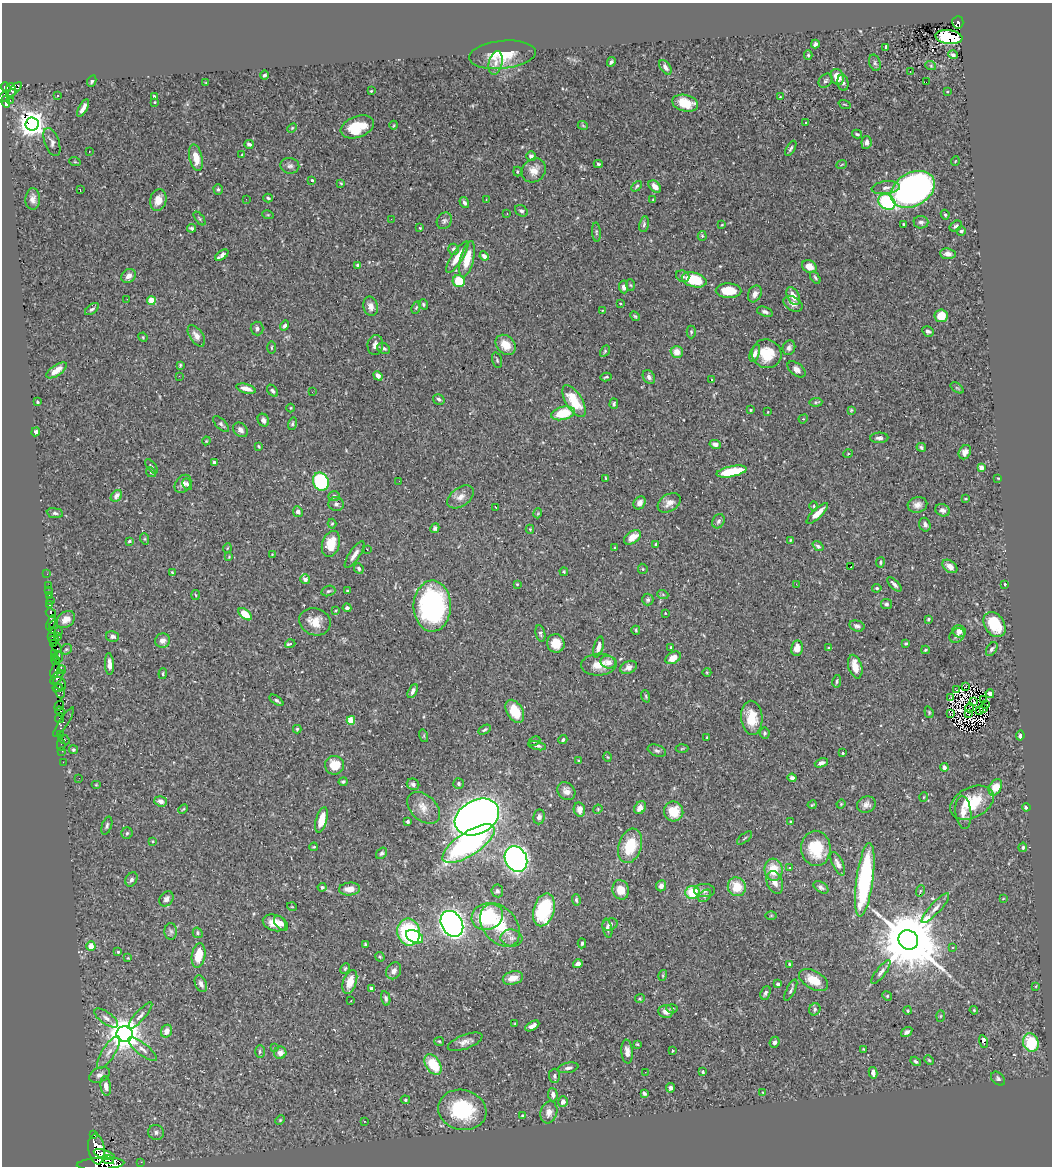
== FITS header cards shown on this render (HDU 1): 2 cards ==
NAXIS1  =                 1050
NAXIS2  =                 1164

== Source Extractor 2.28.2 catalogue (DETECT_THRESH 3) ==
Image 1050 x 1164 px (HDU 1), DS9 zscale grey, 1 PNG px = 1 image px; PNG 1054 x 1168 px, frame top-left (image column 1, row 1164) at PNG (2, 3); each listed source drawn as its Kron ellipse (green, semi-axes under 4 px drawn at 4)
Background 0.433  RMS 0.011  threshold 0.0321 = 3 sigma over >= 5 px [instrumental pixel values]
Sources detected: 507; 8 with non-positive FLUX_AUTO (blend fragments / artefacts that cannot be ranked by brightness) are neither listed nor drawn; the other 499 listed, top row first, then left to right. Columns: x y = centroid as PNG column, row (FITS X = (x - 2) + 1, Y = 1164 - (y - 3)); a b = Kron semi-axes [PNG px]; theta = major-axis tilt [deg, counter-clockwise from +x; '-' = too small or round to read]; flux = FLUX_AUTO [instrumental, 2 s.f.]
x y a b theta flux
958 22 6 5 - 50
949 37 13 7 -6 32
815 44 4 4 - 2.1
886 47 4 2 - 0.89
502 55 33 14 6 20
808 55 4 4 - 1.1
953 55 5 3 - 1.6
611 62 5 3 - 1.2
496 63 12 6 77 4.9
875 63 8 5 -73 1.7
931 66 5 3 - 0.73
665 67 8 5 -55 2.9
910 71 2 2 - 0.47
264 75 4 3 - 1.7
837 77 8 6 -71 12
92 81 6 4 65 1.5
825 81 8 6 47 1.6
926 82 2 2 - 1.9
206 83 4 3 - 0.63
843 83 8 5 -79 1.7
6 87 5 4 - 500
15 89 9 4 47 340
11 90 7 5 -90 310
371 91 3 2 - 0.58
947 92 3 2 - 0.53
6 96 11 4 29 220
58 96 3 3 - 0.83
154 96 3 3 - 0.78
780 97 3 2 - 0.41
10 100 2 2 - 4.7
6 102 6 3 -80 140
155 102 4 2 - 0.55
685 103 13 8 -14 17
845 104 6 2 -21 0.59
83 108 9 4 60 4.2
806 122 2 2 - 0.58
32 124 7 6 - 740
394 125 4 3 - 0.57
583 126 5 3 - 0.62
357 127 17 10 20 24
292 128 6 3 45 0.76
857 134 5 3 - 1.1
52 142 14 7 -70 3.2
866 142 6 5 - 3.5
249 144 5 4 - 1.8
791 148 8 3 59 1.6
89 151 3 2 - 0.69
242 155 4 3 - 0.74
531 156 5 4 - 2.1
196 158 13 6 -77 12
955 161 5 3 - 0.54
75 162 6 3 -18 0.67
598 164 4 3 - 1
842 164 5 3 - 0.66
290 166 9 8 - 2.7
534 170 13 11 44 7
517 171 5 3 - 0.7
312 180 3 3 - 0.73
341 183 4 3 - 0.64
637 186 6 3 48 0.93
655 186 7 5 -45 5.4
886 188 14 6 7 3.7
218 189 5 4 - 1.2
913 189 23 16 29 390
80 190 3 2 - 0.98
268 198 4 3 - 1.1
33 199 11 7 88 3.8
246 199 3 2 - 0.97
158 200 11 8 76 7.5
486 200 3 2 - 0.64
653 200 4 2 - 0.54
887 202 9 7 -36 56
464 203 6 4 -57 2
521 211 7 5 -35 1.7
507 213 2 2 - 0.43
268 215 6 3 -18 0.7
945 215 5 3 - 1
200 218 8 4 -52 1.1
391 219 2 2 - 2.1
444 221 8 7 - 2
921 222 7 6 - 2.5
644 224 8 5 79 1.6
903 224 3 2 - 0.62
722 225 3 3 - 0.59
956 226 7 4 35 1.7
192 228 4 3 - 1.2
420 228 3 3 - 0.6
961 231 5 4 - 1.6
596 232 10 4 -86 1.3
702 236 5 4 - 1.2
454 249 5 5 - 1.9
948 254 8 5 -6 3.5
222 255 7 4 35 4.3
484 256 5 4 - 3.4
457 257 18 5 57 9.7
467 259 18 6 75 15
358 265 4 4 - 2
809 267 7 6 - 7
128 276 8 6 41 4
683 276 7 5 -21 1.7
815 278 7 4 -54 1.1
694 280 12 7 -15 29
459 281 6 6 - 20
630 285 5 3 - 0.75
624 287 6 4 -85 2.9
729 291 13 7 -2 16
755 294 9 6 63 4.1
793 296 9 6 -61 7.6
127 299 2 2 - 0.61
151 301 4 4 - 17
620 303 3 2 - 0.54
423 304 5 4 - 1.4
793 304 10 6 -30 4.1
371 306 10 7 -76 5.1
416 307 7 4 68 0.98
92 309 8 4 36 1.6
602 311 4 4 - 0.71
765 312 8 4 -18 2
635 316 5 4 - 0.96
941 316 6 6 - 12
285 326 5 4 - 1.8
257 328 7 6 - 2.8
928 331 6 5 - 2
691 332 6 4 -89 1.2
196 336 12 6 -56 4.6
143 337 5 4 - 0.79
375 345 10 8 80 4.5
506 345 11 8 -46 9.5
271 348 6 3 90 0.78
384 348 7 5 -30 1.7
789 348 7 6 - 2.1
605 351 6 4 60 1
677 352 6 6 - 6.4
755 353 9 4 70 3.4
767 354 15 14 - 20
497 360 8 4 -75 1.3
180 365 4 3 - 0.86
796 369 10 6 -39 3.9
56 370 12 5 35 7.9
179 376 2 2 - 1.7
378 376 5 4 - 3.2
606 377 5 3 - 0.98
649 377 7 5 -60 2.7
712 380 3 2 - 1.3
957 388 7 4 -36 1.1
246 389 10 4 -16 5.8
272 391 7 4 -49 1.8
312 392 2 2 - 1.6
439 399 6 5 - 1.9
574 401 18 8 -59 22
37 402 4 3 - 0.87
816 402 6 3 3 1
614 404 5 4 - 1.3
291 408 4 3 - 0.64
750 410 3 2 - 0.78
851 410 3 3 - 0.75
768 412 3 2 - 0.49
563 413 12 6 14 23
803 419 5 4 - 0.67
263 420 7 5 -61 2.3
221 424 10 5 -44 1.6
292 424 6 4 73 1.1
240 430 8 6 -44 2.8
36 432 4 4 - 1.8
879 438 9 5 3 2.4
206 441 4 3 - 0.66
715 444 5 4 - 2.8
259 446 4 3 - 0.76
921 447 5 4 - 1.3
965 452 7 5 62 3.7
848 454 5 3 - 0.53
214 463 4 3 - 2.8
151 466 8 3 -52 0.88
981 468 4 3 - 11
151 472 5 4 - 0.89
731 472 15 5 11 30
606 478 4 2 - 0.69
998 478 3 2 - 0.57
399 481 2 2 - 1.8
321 482 9 7 -65 86
183 484 10 7 54 3.4
187 484 6 4 -60 1.9
116 496 6 5 - 4.2
334 496 6 5 - 1.9
460 497 15 9 36 5.7
965 499 3 2 - 0.54
640 503 7 5 55 3.3
669 503 12 8 32 5.6
336 504 7 7 - 2.1
917 505 10 7 14 4.2
814 506 4 4 - 0.75
496 507 2 2 - 0.53
943 510 7 6 - 2.8
298 512 5 4 - 2.7
55 513 8 5 -8 1.6
538 513 5 3 - 0.62
817 513 14 4 43 9
718 521 7 6 - 1.8
332 524 5 4 - 0.89
925 525 7 5 -73 2.8
435 528 5 4 - 1.5
530 529 4 4 - 0.73
632 537 9 6 34 9.7
145 539 6 3 -71 0.82
790 540 3 3 - 0.63
129 541 3 3 - 1.1
331 544 13 8 72 15
656 544 3 3 - 0.94
818 546 6 4 -38 1.8
227 548 5 3 - 0.61
615 548 3 3 - 2.4
367 550 3 2 - 0.65
272 554 3 3 - 0.46
354 555 16 5 56 4.7
229 557 4 2 - 0.59
880 562 5 4 - 1
950 566 8 5 -37 4.6
851 567 3 2 - 0.43
359 569 5 4 - 1.5
643 569 5 5 - 0.83
172 572 4 3 - 0.64
564 572 4 3 - 0.87
47 574 2 2 - 5.5
305 579 5 4 - 3.6
517 584 3 3 - 0.62
796 584 2 2 - 3.4
894 584 9 3 -44 2.1
1005 584 3 2 - 0.67
48 585 3 2 - 18
877 588 4 4 - 1
48 591 2 2 - 3.1
328 591 7 5 17 1.4
347 591 3 2 - 0.87
196 595 5 3 - 0.61
663 595 5 3 - 0.83
49 596 3 2 - 24
51 600 2 2 - 6.8
648 600 6 5 - 1.4
886 604 5 5 - 1.5
50 605 4 3 - 64
432 606 25 19 89 120
347 608 4 4 - 1.8
336 610 4 2 - 0.58
51 613 5 4 - 580
665 613 3 2 - 0.46
245 614 8 4 -40 12
66 619 10 7 36 6
928 619 3 3 - 0.98
315 622 16 13 -19 11
51 623 8 4 74 42
995 624 13 9 -57 25
54 625 4 3 - 23
857 626 8 5 -15 2.2
636 630 4 3 - 0.81
52 631 3 2 - 23
58 631 2 2 - 12
959 631 7 6 - 4.3
540 633 8 4 -77 1.8
957 635 8 6 38 2.7
113 636 6 5 - 2.2
52 637 3 2 - 22
57 637 3 3 - 160
54 640 5 3 - 94
163 641 8 7 - 3.6
53 643 3 3 - 270
556 643 9 9 - 12
906 643 3 3 - 1.1
290 644 5 3 - 2.8
598 647 10 5 75 4.5
671 647 4 3 - 0.84
829 647 3 3 - 2.2
57 648 5 3 - 310
797 648 8 6 81 6.1
66 649 6 5 - 1
992 649 7 5 56 1.7
925 650 4 3 - 0.8
54 654 2 2 - 11
54 657 2 2 - 110
58 657 6 5 - 250
673 658 8 5 28 8
56 661 4 3 - 160
608 662 8 6 -19 4.5
109 664 11 4 -87 4.4
599 664 18 11 3 10
628 667 8 6 26 4.1
855 667 12 6 -74 9.9
55 670 8 4 72 210
62 670 4 3 - 380
707 672 4 3 - 0.57
163 674 5 3 - 0.85
57 677 8 4 51 370
837 681 6 4 80 1.1
60 683 7 5 -47 630
965 687 2 2 - 0.49
58 688 5 2 - 230
956 690 3 2 - 0.24
60 691 7 4 -69 450
413 691 7 4 64 2.4
990 694 4 4 - 2.7
646 696 6 3 -72 0.91
951 698 3 2 - 0.78
276 700 8 4 -36 1.6
984 700 3 2 - 0.88
974 702 3 2 - 0.55
986 705 2 2 - 0.59
59 706 5 4 - 450
970 708 4 2 - 0.16
983 709 3 2 - 0.49
515 711 12 8 -61 16
979 711 4 2 - 0.43
60 712 5 3 - 470
929 712 6 4 -70 0.94
950 713 3 2 - 0.72
969 714 3 2 - 0.46
60 718 5 3 - 430
752 718 17 10 -86 17
351 720 4 4 - 21
64 722 17 4 56 58
297 729 4 4 - 1
485 730 6 3 29 1.4
764 733 5 5 - 1.3
61 734 3 2 - 27
424 736 6 4 -73 0.88
1020 736 5 3 - 2.4
707 737 3 3 - 0.61
64 739 6 3 -27 85
563 740 5 3 - 1.1
534 741 6 4 26 0.85
61 745 6 2 90 14
537 746 9 3 -12 1.7
682 749 6 4 3 0.85
73 750 4 4 - 1.1
62 751 2 2 - 9.7
657 751 9 5 -20 1.9
843 753 3 2 - 0.94
608 757 5 3 - 0.6
579 761 3 2 - 0.62
63 762 2 2 - 8.2
821 763 7 4 22 2.7
335 765 9 9 - 15
944 767 4 4 - 2.4
79 778 2 2 - 0.84
792 778 4 4 - 2
343 782 4 3 - 1.2
458 783 5 5 - 1.2
413 784 6 5 - 1.9
96 785 5 3 - 0.57
995 787 9 6 61 11
566 791 10 8 -46 3.9
924 797 5 3 - 0.55
160 801 6 5 - 3.3
972 803 23 15 27 26
841 804 4 4 - 0.71
866 804 9 8 - 3.8
812 805 4 3 - 0.8
1026 807 4 4 - 2
424 808 19 12 -42 8.8
640 808 7 5 58 4.7
183 809 5 4 - 0.82
579 809 7 5 -79 4.6
598 809 5 4 - 0.68
674 811 10 9 - 17
963 812 16 8 -84 6.3
477 817 23 17 28 660
539 817 7 6 - 2.4
321 820 13 5 74 14
791 821 3 2 - 0.79
408 822 3 3 - 1.2
107 826 9 5 72 1.7
127 833 6 5 - 1.1
745 838 9 3 40 0.87
152 841 3 3 - 0.8
469 844 30 11 33 150
630 846 17 11 73 27
314 847 4 3 - 0.75
1023 847 5 4 - 1.5
816 848 18 14 -87 27
382 853 6 4 54 1.5
516 859 13 10 -62 280
838 864 13 5 -65 3.9
789 868 2 2 - 0.69
773 870 11 9 -83 16
131 879 7 5 60 2.2
865 880 37 8 82 99
775 882 12 7 -67 4.9
661 886 5 5 - 3
322 887 4 4 - 1.6
737 887 9 8 - 15
821 887 8 5 -33 2
349 889 10 6 4 7
621 890 10 8 -76 8.9
704 890 10 6 -1 2.7
497 891 6 6 - 1.5
920 891 6 3 71 0.74
692 892 7 6 - 24
705 896 7 5 42 1.6
166 899 8 6 53 2.8
1003 899 4 2 - 0.44
576 900 6 4 -87 1.3
292 907 5 3 - 0.54
935 908 19 5 48 4.7
544 910 17 10 74 51
487 916 16 13 19 51
771 916 6 4 1 0.76
274 923 12 8 -17 9.5
281 923 9 5 -49 3.7
452 924 14 10 -61 450
610 924 8 5 19 1.8
500 925 24 17 -52 28
607 928 9 4 -79 2.3
171 931 8 6 -87 2
409 932 14 11 -80 76
198 933 5 4 - 1.2
415 937 9 6 -26 21
511 938 11 8 -6 4
908 940 10 9 - 7600
582 943 5 4 - 1.2
365 944 3 3 - 0.87
91 946 5 4 - 7.6
953 947 3 3 - 1.5
118 952 4 4 - 0.94
199 955 12 6 80 16
380 957 5 4 - 0.81
128 958 4 3 - 0.68
578 964 5 4 - 3.2
789 964 3 3 - 0.97
345 968 5 3 - 0.86
394 971 9 7 59 3.2
881 972 14 5 52 2.8
663 975 5 3 - 0.79
513 978 10 6 15 7.3
814 980 16 9 -29 13
350 982 12 6 71 10
201 984 9 5 -67 3
778 984 4 4 - 1.3
1036 986 4 2 - 0.5
371 988 4 3 - 2.1
791 990 12 4 63 1.7
765 993 7 5 66 2
887 996 5 4 - 0.9
386 998 7 4 -77 1.6
640 999 5 4 - 0.96
351 1001 2 2 - 0.4
672 1008 6 4 -3 0.94
815 1009 6 5 - 1.4
974 1010 4 3 - 0.75
666 1011 7 6 - 4.5
908 1011 4 4 - 0.84
140 1016 17 5 49 3.2
940 1016 6 4 88 0.74
106 1018 14 6 -36 3.7
515 1024 3 3 - 0.69
532 1026 7 4 31 4.3
167 1031 7 5 62 5.6
907 1032 6 4 34 2.6
125 1034 8 8 - 1300
439 1041 5 4 - 0.85
465 1042 18 7 21 4.8
775 1042 6 5 - 2.1
983 1042 6 3 -77 8
1031 1043 9 7 -71 28
637 1044 4 3 - 0.7
275 1047 2 2 - 13
142 1049 17 6 -38 4.3
863 1049 3 3 - 0.56
260 1051 6 5 - 1.2
627 1051 12 5 -85 3.9
672 1051 4 2 - 0.59
109 1052 19 6 57 5.7
280 1053 6 6 - 4.3
929 1060 5 4 - 0.8
916 1061 5 4 - 1.5
433 1065 11 7 -55 23
568 1068 10 5 11 2.3
645 1072 2 2 - 1.5
703 1072 3 3 - 1.1
873 1073 6 4 -78 3.3
99 1075 11 7 27 2.9
554 1076 7 5 -88 1.9
998 1079 8 5 -45 1.6
106 1086 10 5 -82 4.3
670 1088 5 4 - 2.7
763 1093 3 2 - 0.55
644 1094 4 3 - 1.4
553 1095 7 4 -85 2.7
405 1100 4 4 - 0.82
563 1102 5 5 - 3.4
462 1110 24 20 -13 45
549 1112 11 8 73 4.7
522 1116 3 3 - 1.4
280 1120 5 4 - 0.79
364 1121 3 2 - 0.46
156 1132 8 7 - 2.5
93 1134 3 3 - 240
96 1149 15 8 -82 7400
104 1155 11 4 -17 2100
108 1160 6 3 -19 1300
141 1162 2 2 - 6.2
101 1164 24 6 3 4300
At the frame edge (FLAGS 8, measured only in part): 1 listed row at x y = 101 1164
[8 non-positive-flux detections neither listed nor drawn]